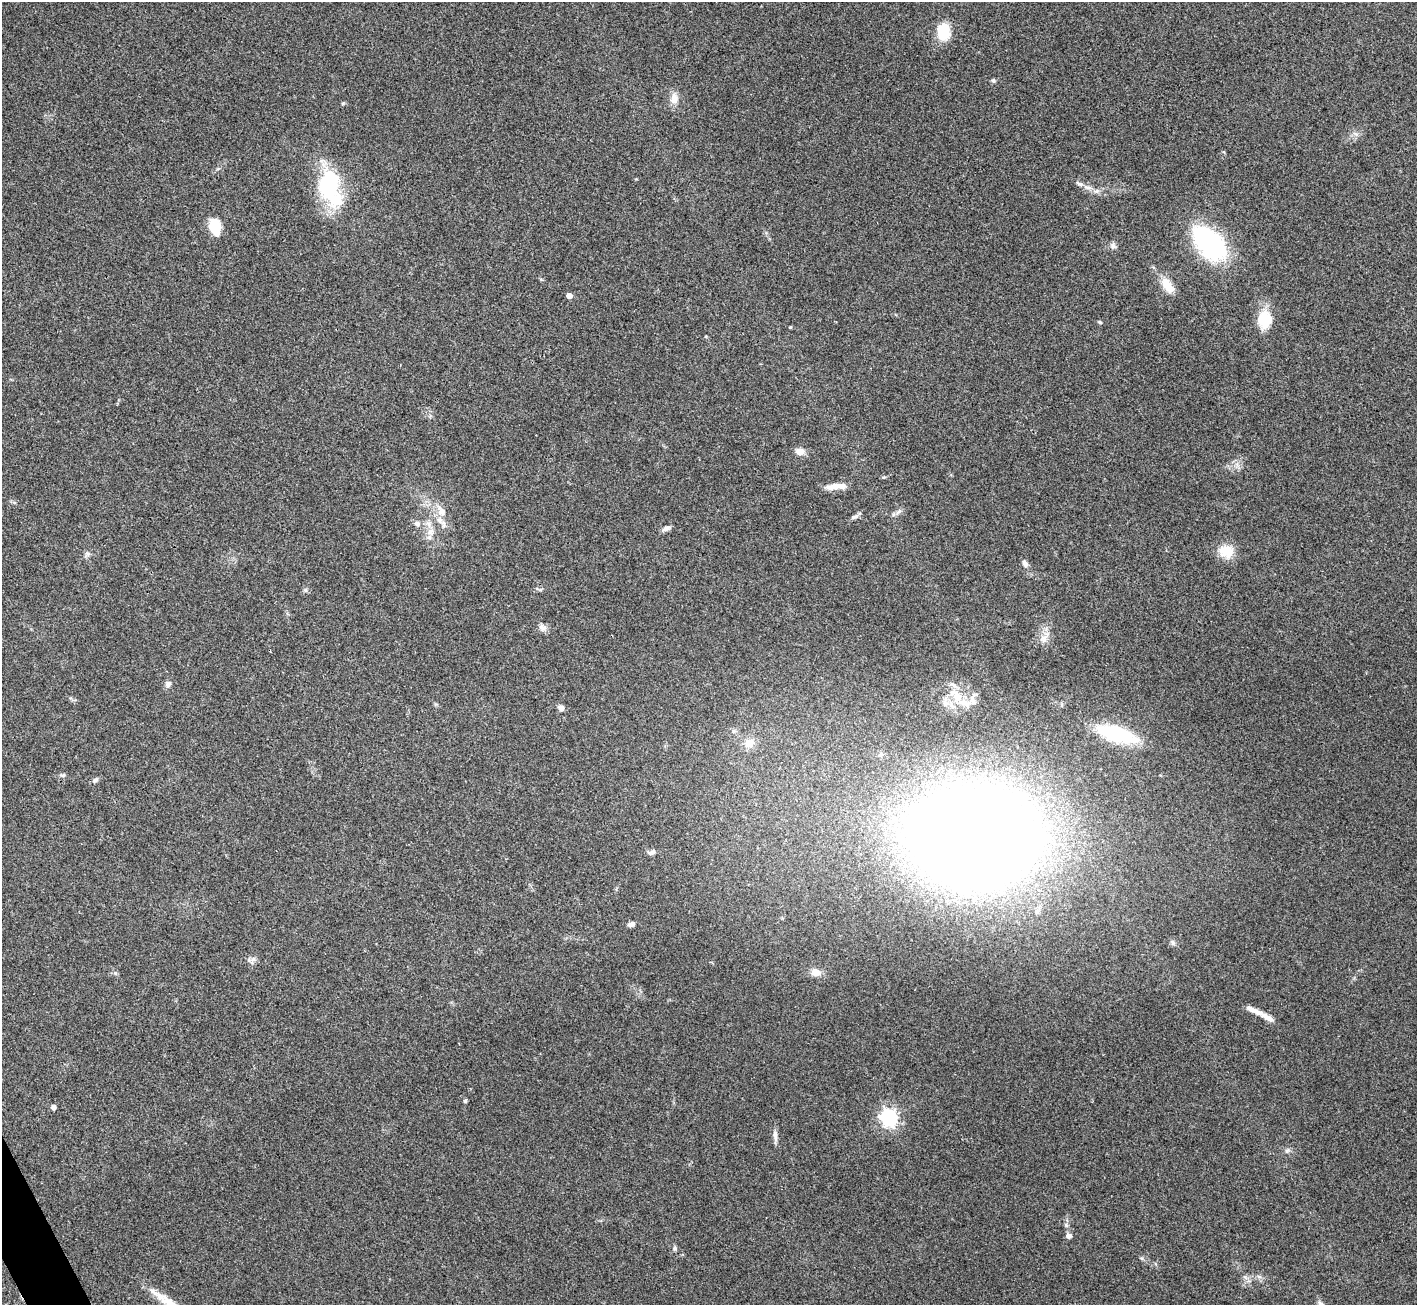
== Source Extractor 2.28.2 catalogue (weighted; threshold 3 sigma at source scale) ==
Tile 7 of 4 x 4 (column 3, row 2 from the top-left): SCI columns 2830-4244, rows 2757-4059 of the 5658 x 5648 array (HDU 1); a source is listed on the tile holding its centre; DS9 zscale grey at full resolution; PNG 1419 x 1307 px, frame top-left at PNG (2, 2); no overlay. Shown black and unused: <1% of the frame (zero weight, under 3 of 4 exposures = <1% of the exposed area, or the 3 px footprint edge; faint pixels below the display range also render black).
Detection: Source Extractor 2.28.2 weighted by HDU 2 'WHT'; one run over the whole footprint, this tile lists its part. Background 0.212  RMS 0.0081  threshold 0.0363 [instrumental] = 3 sigma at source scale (4.5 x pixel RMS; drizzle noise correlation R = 1.50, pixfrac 1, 0.05/0.05 arcsec/px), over >= 5 px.
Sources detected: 56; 4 inside a brighter listed object's ellipse — not listed separately; the other 52 listed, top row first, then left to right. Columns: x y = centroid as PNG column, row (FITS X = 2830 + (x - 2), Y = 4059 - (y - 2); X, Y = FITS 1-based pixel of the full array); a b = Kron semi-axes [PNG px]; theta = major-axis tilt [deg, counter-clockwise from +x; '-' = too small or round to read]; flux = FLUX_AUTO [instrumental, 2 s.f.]
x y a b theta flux
943 32 17 12 87 25
993 80 6 5 - 1.4
674 99 14 10 82 7.6
343 103 6 4 19 0.97
1079 184 11 5 -20 2.5
329 185 32 20 81 76
1088 187 13 4 -3 3.3
215 227 18 11 -78 19
1209 243 35 20 -44 130
1113 245 9 7 -58 2.6
1167 285 22 11 -55 12
569 295 4 4 - 6.1
1265 320 23 17 84 21
1100 322 6 4 -22 1.1
790 327 3 3 - 0.75
800 451 10 8 -8 6.5
836 486 26 7 6 9.3
899 511 7 5 44 1.9
441 512 11 10 - 6.2
854 517 12 5 24 2.4
417 524 7 7 - 3
666 528 11 5 21 3.1
431 532 11 10 - 6.2
1226 551 21 17 -10 14
1025 563 10 6 -58 3.3
305 590 6 4 -90 1.3
542 628 11 9 -26 3.7
1044 639 14 10 69 6.8
168 684 8 6 62 3.1
957 696 21 12 -49 16
561 708 7 6 - 3.1
1117 734 29 11 -17 81
749 743 15 11 31 8
63 775 7 5 2 1.5
95 780 8 6 49 2
975 836 86 64 0 2100
652 852 12 6 12 2.7
631 924 10 6 21 2.5
1172 943 8 6 -57 2
253 959 7 6 - 2.6
816 972 10 8 -6 7.7
1253 1010 27 6 -24 7
465 1101 5 4 - 1.3
53 1107 4 4 - 3.1
889 1118 7 6 - 290
775 1136 16 5 -82 3.8
1287 1151 8 5 62 1.9
1066 1225 7 4 -46 1.4
1069 1236 7 6 - 2.9
675 1248 7 5 -80 1.5
169 1303 58 9 -34 21
1321 1304 10 6 -55 2.6
Isophote crosses this tile's border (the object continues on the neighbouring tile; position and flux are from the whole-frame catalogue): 2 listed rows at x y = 169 1303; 1321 1304
Unlisted compact peaks at least as high as the median listed source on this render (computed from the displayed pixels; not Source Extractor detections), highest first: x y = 1245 1277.